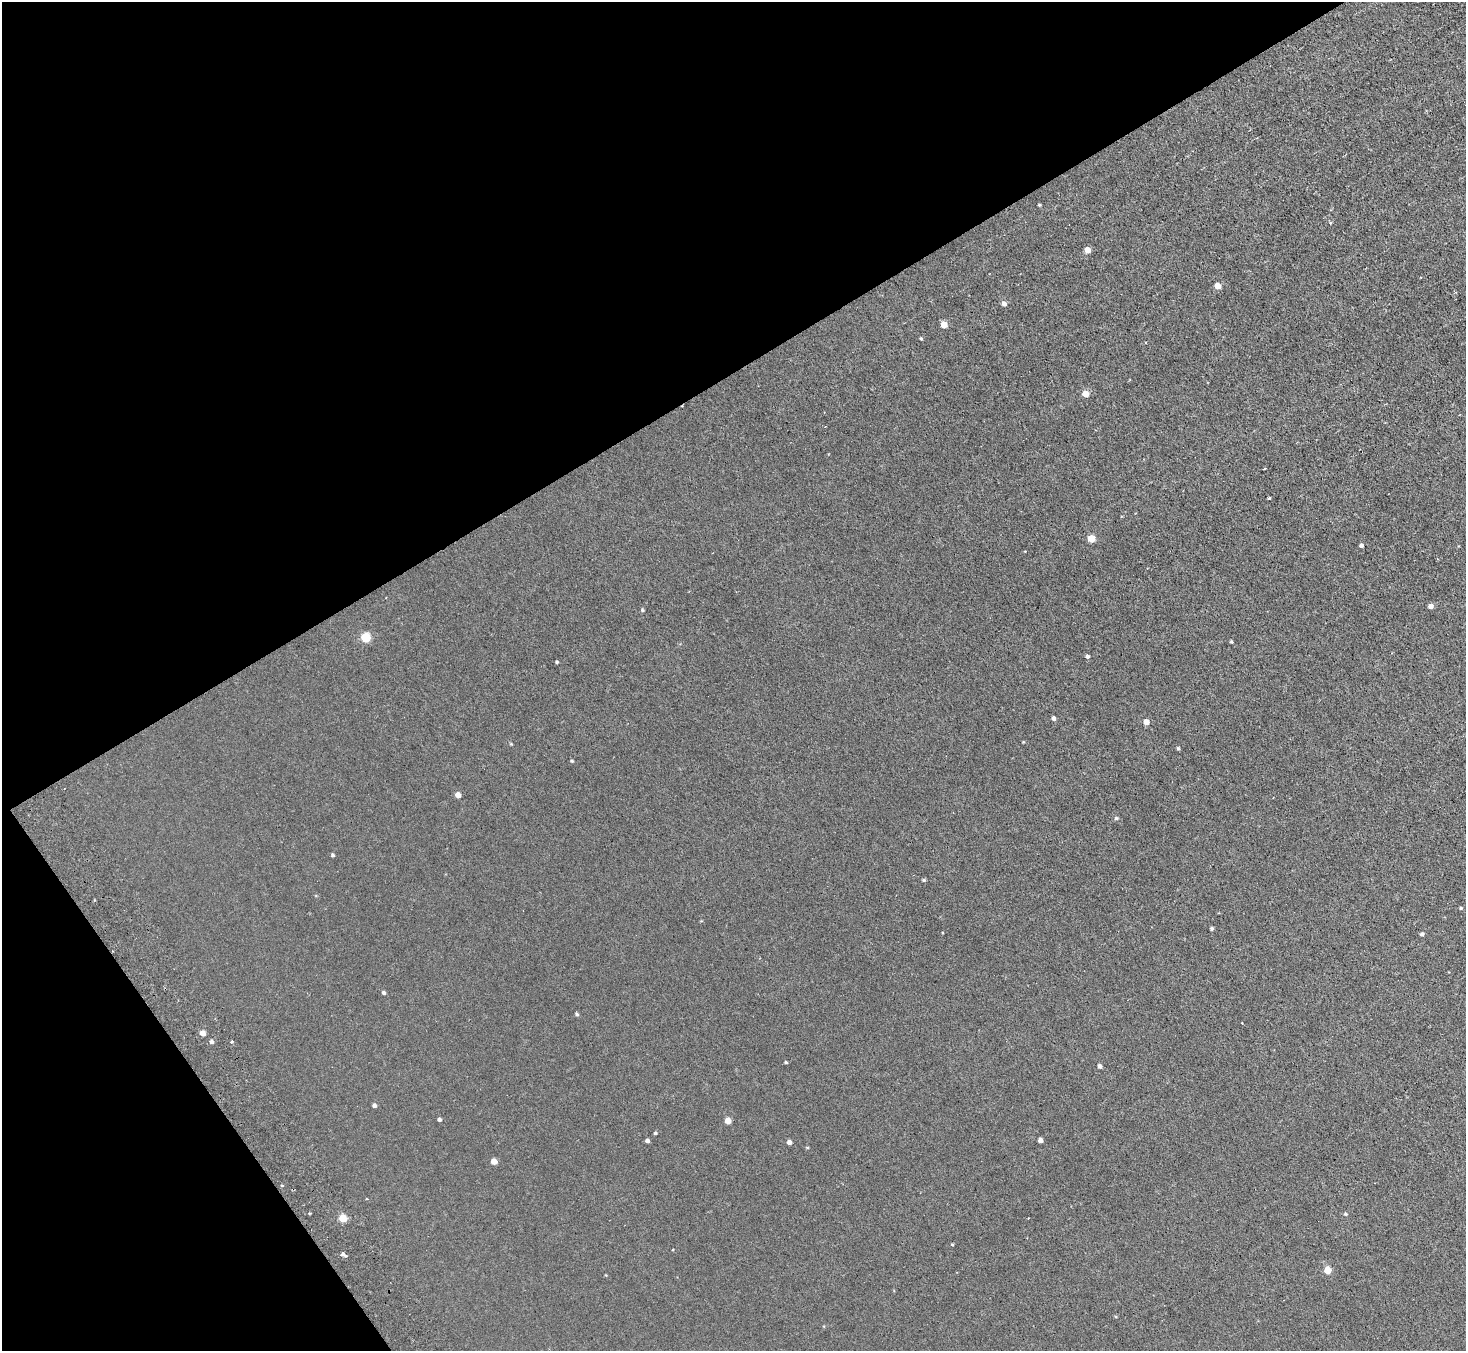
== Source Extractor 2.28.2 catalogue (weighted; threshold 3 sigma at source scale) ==
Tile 5 of 4 x 4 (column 1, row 2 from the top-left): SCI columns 48-1511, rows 3027-4375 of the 5954 x 5912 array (HDU 1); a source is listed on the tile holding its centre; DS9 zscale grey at full resolution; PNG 1468 x 1353 px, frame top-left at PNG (2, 2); no overlay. Shown black and unused: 33% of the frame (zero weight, under 3 of 6 exposures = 3% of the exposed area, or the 3 px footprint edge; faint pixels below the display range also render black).
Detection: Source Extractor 2.28.2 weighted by HDU 2 'WHT'; one run over the whole footprint, this tile lists its part. Background 0.00442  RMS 0.0026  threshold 0.0107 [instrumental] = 3 sigma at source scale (4.09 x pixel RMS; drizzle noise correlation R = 1.36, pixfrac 0.8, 0.05/0.05 arcsec/px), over >= 5 px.
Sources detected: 51; all 51 listed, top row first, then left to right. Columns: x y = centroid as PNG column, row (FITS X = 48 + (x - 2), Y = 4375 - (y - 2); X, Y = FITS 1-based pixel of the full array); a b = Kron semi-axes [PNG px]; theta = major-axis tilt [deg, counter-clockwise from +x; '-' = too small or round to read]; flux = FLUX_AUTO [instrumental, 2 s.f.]
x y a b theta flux
1039 205 4 3 - 0.28
1087 250 5 4 - 2.7
1218 286 5 4 - 3.3
1004 304 5 5 - 1.1
944 325 5 4 - 3.3
921 339 4 3 - 0.25
1085 394 5 5 - 2.8
1269 498 3 3 - 0.34
1091 539 5 5 - 5.3
1361 545 4 3 - 0.62
1025 551 3 2 - 0.2
1431 606 5 4 - 1.3
642 610 5 4 - 0.31
366 637 5 5 - 13
1231 642 3 3 - 0.31
1087 656 5 4 - 0.49
557 662 3 3 - 0.29
1054 718 4 4 - 0.78
1146 722 5 4 - 1.9
1023 742 4 3 - 0.18
511 744 5 3 - 0.21
1178 748 4 4 - 0.3
572 761 4 3 - 0.28
458 795 5 4 - 1.7
1116 818 5 4 - 0.39
333 855 4 3 - 0.4
924 880 4 3 - 0.33
1461 908 4 4 - 0.28
1212 928 3 3 - 0.4
1422 934 4 4 - 0.53
384 993 4 4 - 0.52
577 1014 4 4 - 0.44
203 1033 5 4 - 1.8
212 1042 5 5 - 0.66
231 1042 3 3 - 0.46
786 1062 4 3 - 0.31
1100 1066 4 3 - 0.75
374 1105 4 4 - 0.71
439 1120 4 4 - 0.54
728 1121 5 4 - 2.7
655 1133 4 3 - 0.32
1040 1140 4 4 - 1.1
647 1141 4 4 - 0.83
789 1142 4 4 - 1.2
494 1161 5 4 - 2.5
282 1185 4 3 - 0.27
1346 1214 5 4 - 0.33
343 1218 5 5 - 5.5
952 1244 4 3 - 0.22
343 1254 6 4 -18 1.3
1327 1270 5 5 - 5.1